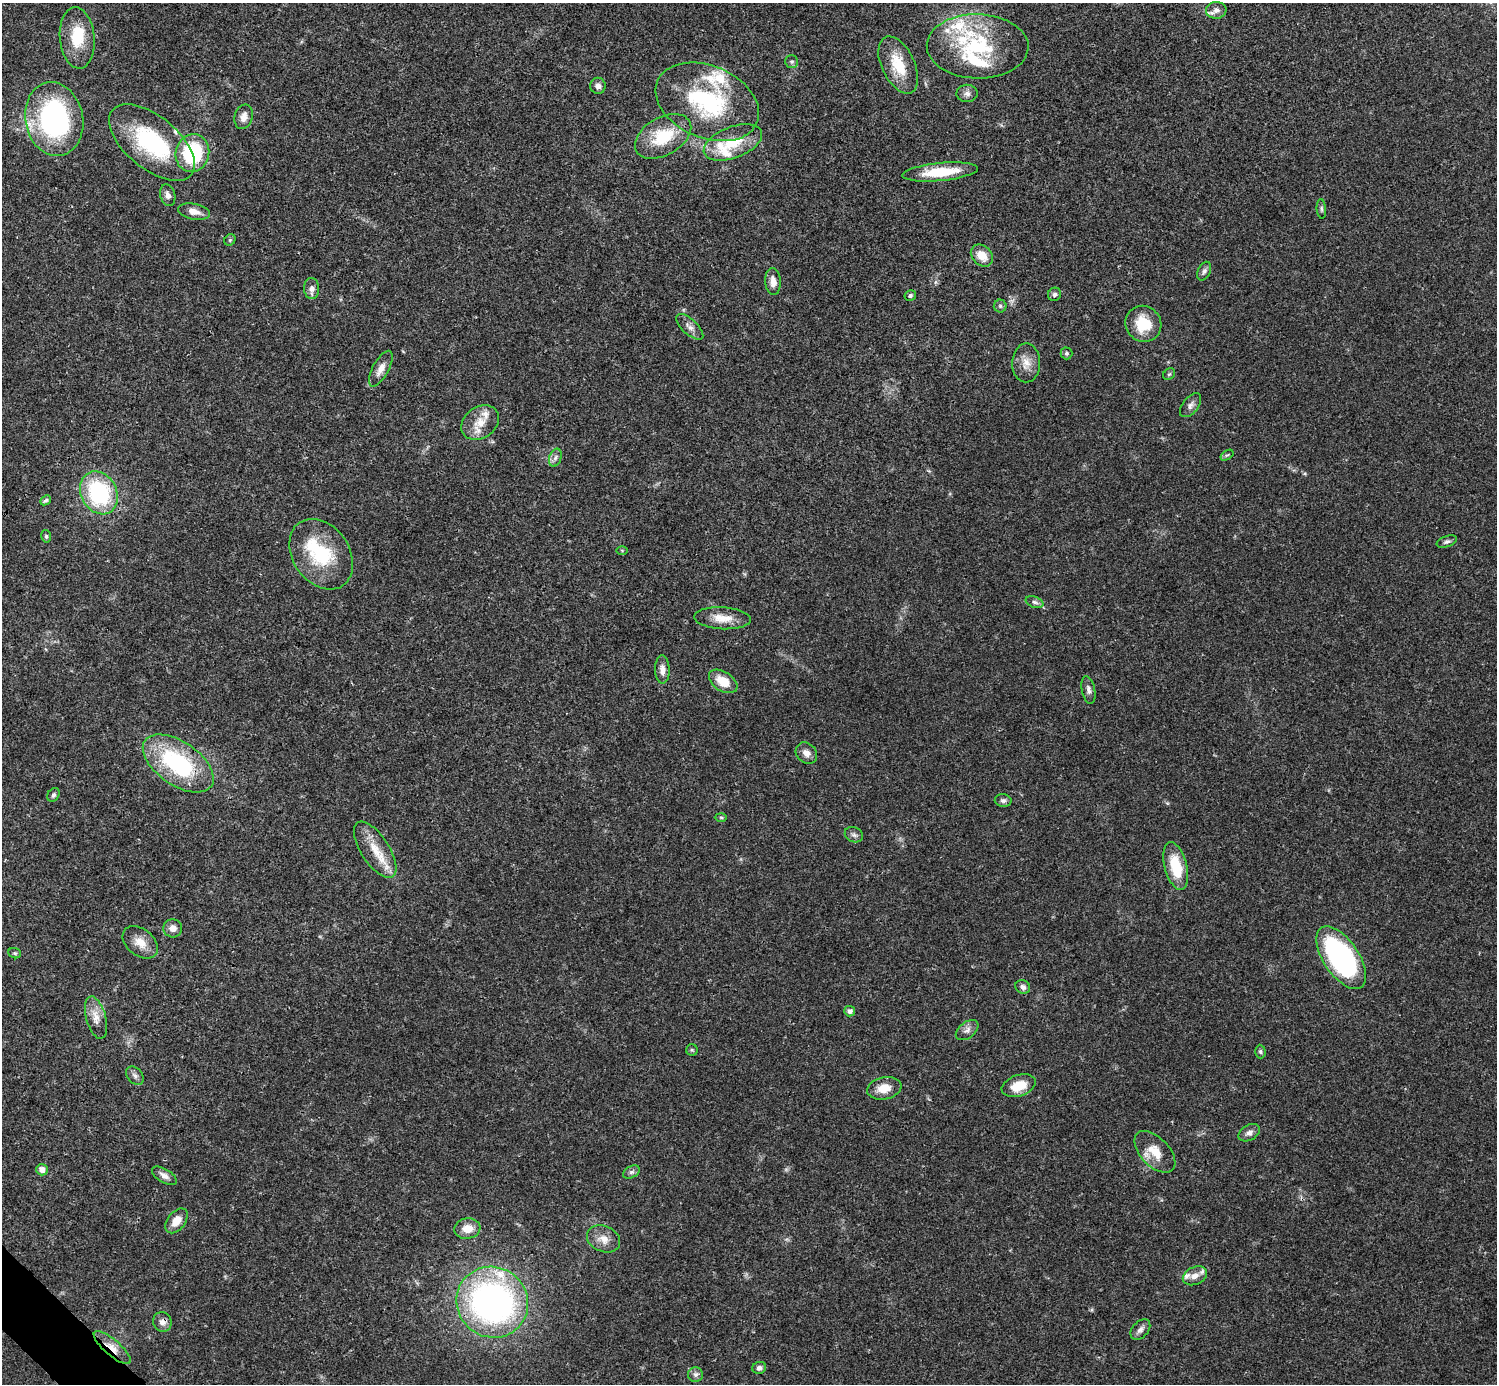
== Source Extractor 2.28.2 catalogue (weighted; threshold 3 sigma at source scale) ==
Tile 7 of 4 x 4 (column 3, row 2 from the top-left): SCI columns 2990-4484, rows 2920-4301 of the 5981 x 5981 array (HDU 1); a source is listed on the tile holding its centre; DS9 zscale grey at full resolution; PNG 1499 x 1386 px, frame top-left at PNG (2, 3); each listed source drawn as its Kron ellipse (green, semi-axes under 4 px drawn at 4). Shown black and unused: <1% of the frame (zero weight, under 3 of 4 exposures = <1% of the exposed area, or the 3 px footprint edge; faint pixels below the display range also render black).
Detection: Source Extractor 2.28.2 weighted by HDU 2 'WHT'; one run over the whole footprint, this tile lists its part. Background 0.0209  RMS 0.0022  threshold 0.01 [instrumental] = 3 sigma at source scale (4.5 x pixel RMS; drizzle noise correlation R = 1.50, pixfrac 1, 0.05/0.05 arcsec/px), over >= 5 px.
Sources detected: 96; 2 inside a brighter object's white glare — neither listed nor drawn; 11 inside a brighter listed object's ellipse — not listed separately; the other 83 listed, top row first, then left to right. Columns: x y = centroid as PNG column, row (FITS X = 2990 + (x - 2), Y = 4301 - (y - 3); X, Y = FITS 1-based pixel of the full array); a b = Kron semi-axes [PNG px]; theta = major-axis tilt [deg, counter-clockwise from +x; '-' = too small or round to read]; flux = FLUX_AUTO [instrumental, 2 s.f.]
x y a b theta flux
1216 10 10 8 7 1.3
77 38 31 17 -85 7.5
978 46 51 32 -1 21
792 62 6 6 - 0.47
898 65 30 16 -65 6.9
598 86 8 8 - 1
967 93 10 8 2 0.98
707 102 54 36 -23 27
244 117 12 9 75 1.7
54 119 37 29 -79 43
663 136 30 19 30 9.6
733 142 31 15 21 7.7
152 143 51 26 -39 23
192 153 19 16 74 16
940 172 38 9 6 8.3
168 195 11 7 -75 1.1
1321 209 10 4 -86 0.47
194 212 16 7 -11 2
230 240 6 5 - 0.36
982 255 12 9 -44 3.1
1204 271 10 6 64 0.7
773 282 13 7 -86 1.7
312 288 10 7 -87 1.2
1054 294 7 6 - 0.54
910 295 6 5 - 0.48
1000 306 6 6 - 0.48
1143 324 18 17 - 7
690 327 17 7 -42 1.3
1066 353 6 6 - 0.49
1026 363 19 14 89 2.9
381 369 20 8 62 2
1169 374 6 5 - 0.39
1190 405 14 8 51 1.1
480 423 20 15 34 4
1227 455 7 4 35 0.35
555 458 9 6 71 0.79
99 493 22 17 -62 23
46 500 6 4 41 0.44
46 536 6 5 - 0.39
1447 542 10 5 19 0.59
622 550 6 4 -1 0.24
321 554 38 28 -55 14
1035 602 9 5 -18 0.7
722 618 28 11 -3 3.6
662 670 14 7 -89 1.7
723 681 16 9 -33 4.3
1088 690 14 6 -79 0.97
806 753 12 9 -44 1.5
178 763 40 21 -34 26
53 795 7 5 57 0.54
1003 800 8 6 -11 0.7
721 817 6 4 -2 0.29
854 835 9 7 -24 0.74
375 850 32 14 -57 5.5
1176 866 24 11 -75 8.3
173 928 9 9 - 1.5
140 942 20 13 -39 3.1
15 953 6 5 - 0.36
1341 958 36 17 -56 49
1023 987 7 6 - 0.88
850 1011 5 5 - 0.86
96 1017 22 10 -74 2.6
967 1030 13 8 38 1.1
692 1050 6 5 - 0.36
1260 1052 7 5 -88 0.45
135 1076 10 7 -50 0.87
1019 1086 17 10 18 4.2
884 1088 17 11 11 3.3
1249 1133 11 7 29 1.1
1155 1152 25 14 -46 4.5
42 1170 6 5 - 1.6
631 1172 9 5 26 0.64
164 1176 14 6 -31 1.2
176 1221 14 9 52 2.6
467 1228 13 10 8 3
604 1239 17 12 -24 2.6
1195 1276 13 8 25 1.6
492 1302 36 35 - 85
162 1322 10 9 - 1.3
1140 1329 12 8 47 1.1
112 1348 23 8 -41 2.9
759 1368 7 6 - 0.84
695 1375 7 7 - 0.73
Overlapping masked pixels (flux is a lower limit): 2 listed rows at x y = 162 1322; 112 1348